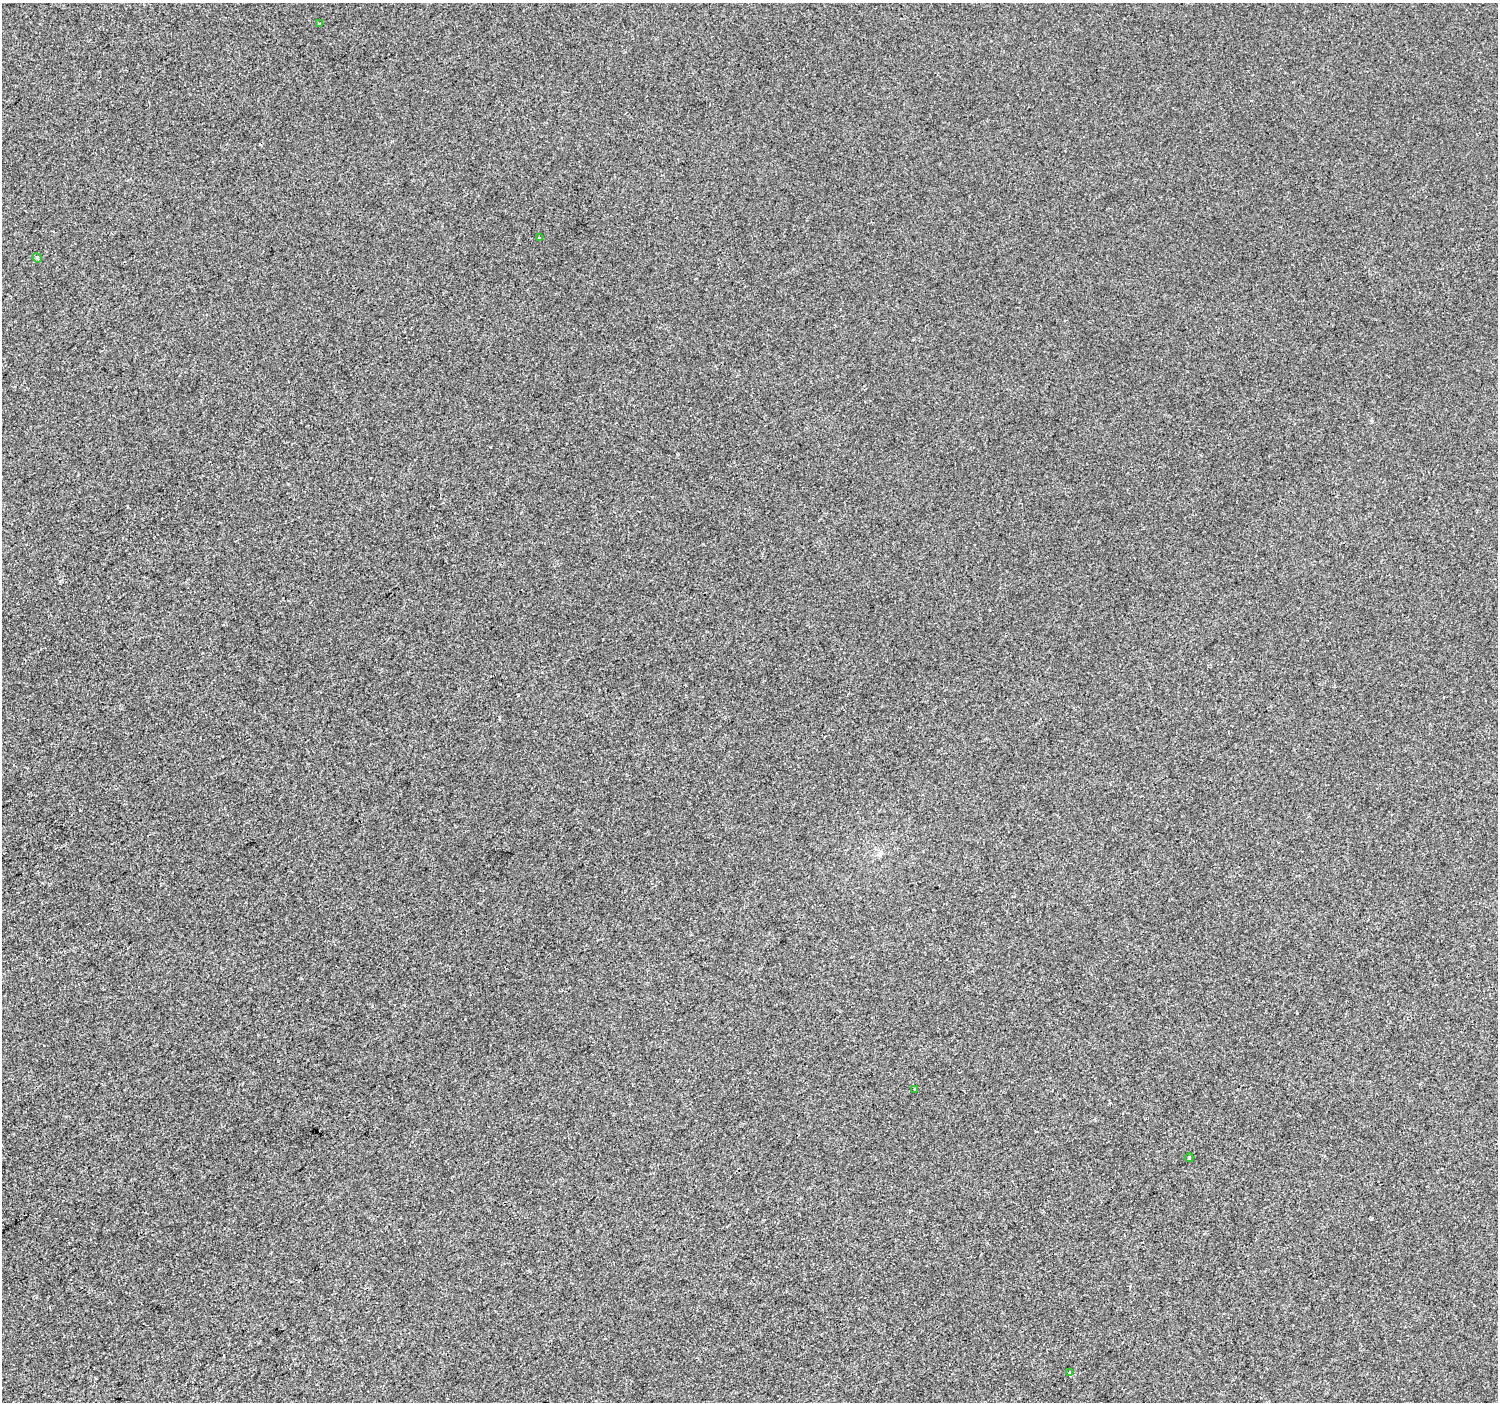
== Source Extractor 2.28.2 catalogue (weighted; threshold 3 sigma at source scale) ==
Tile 7 of 4 x 4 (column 3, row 2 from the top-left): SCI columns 2996-4491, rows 2998-4397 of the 5987 x 5932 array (HDU 1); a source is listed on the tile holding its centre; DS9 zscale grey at full resolution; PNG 1500 x 1404 px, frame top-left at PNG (2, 3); each listed source drawn as its Kron ellipse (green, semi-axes under 4 px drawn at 4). Shown black and unused: <1% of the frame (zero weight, under 2 of 3 exposures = <1% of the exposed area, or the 3 px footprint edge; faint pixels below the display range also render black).
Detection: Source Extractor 2.28.2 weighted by HDU 2 'WHT'; one run over the whole footprint, this tile lists its part. Background -4.69e-04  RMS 0.0041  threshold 0.0186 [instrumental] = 3 sigma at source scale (4.5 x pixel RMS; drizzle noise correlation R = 1.50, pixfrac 1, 0.0396/0.0396 arcsec/px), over >= 5 px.
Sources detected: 7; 1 cosmic-ray / hot-pixel residue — neither listed nor drawn; the other 6 listed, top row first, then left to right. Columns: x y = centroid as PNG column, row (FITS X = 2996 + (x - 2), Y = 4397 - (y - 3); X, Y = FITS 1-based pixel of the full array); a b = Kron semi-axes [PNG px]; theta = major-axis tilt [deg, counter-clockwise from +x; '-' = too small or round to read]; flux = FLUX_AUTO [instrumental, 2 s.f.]
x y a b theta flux
319 23 3 2 - 0.3
540 237 4 3 - 1.7
37 258 5 4 - 0.57
914 1090 3 2 - 0.66
1189 1158 4 3 - 0.57
1070 1372 4 4 - 0.85